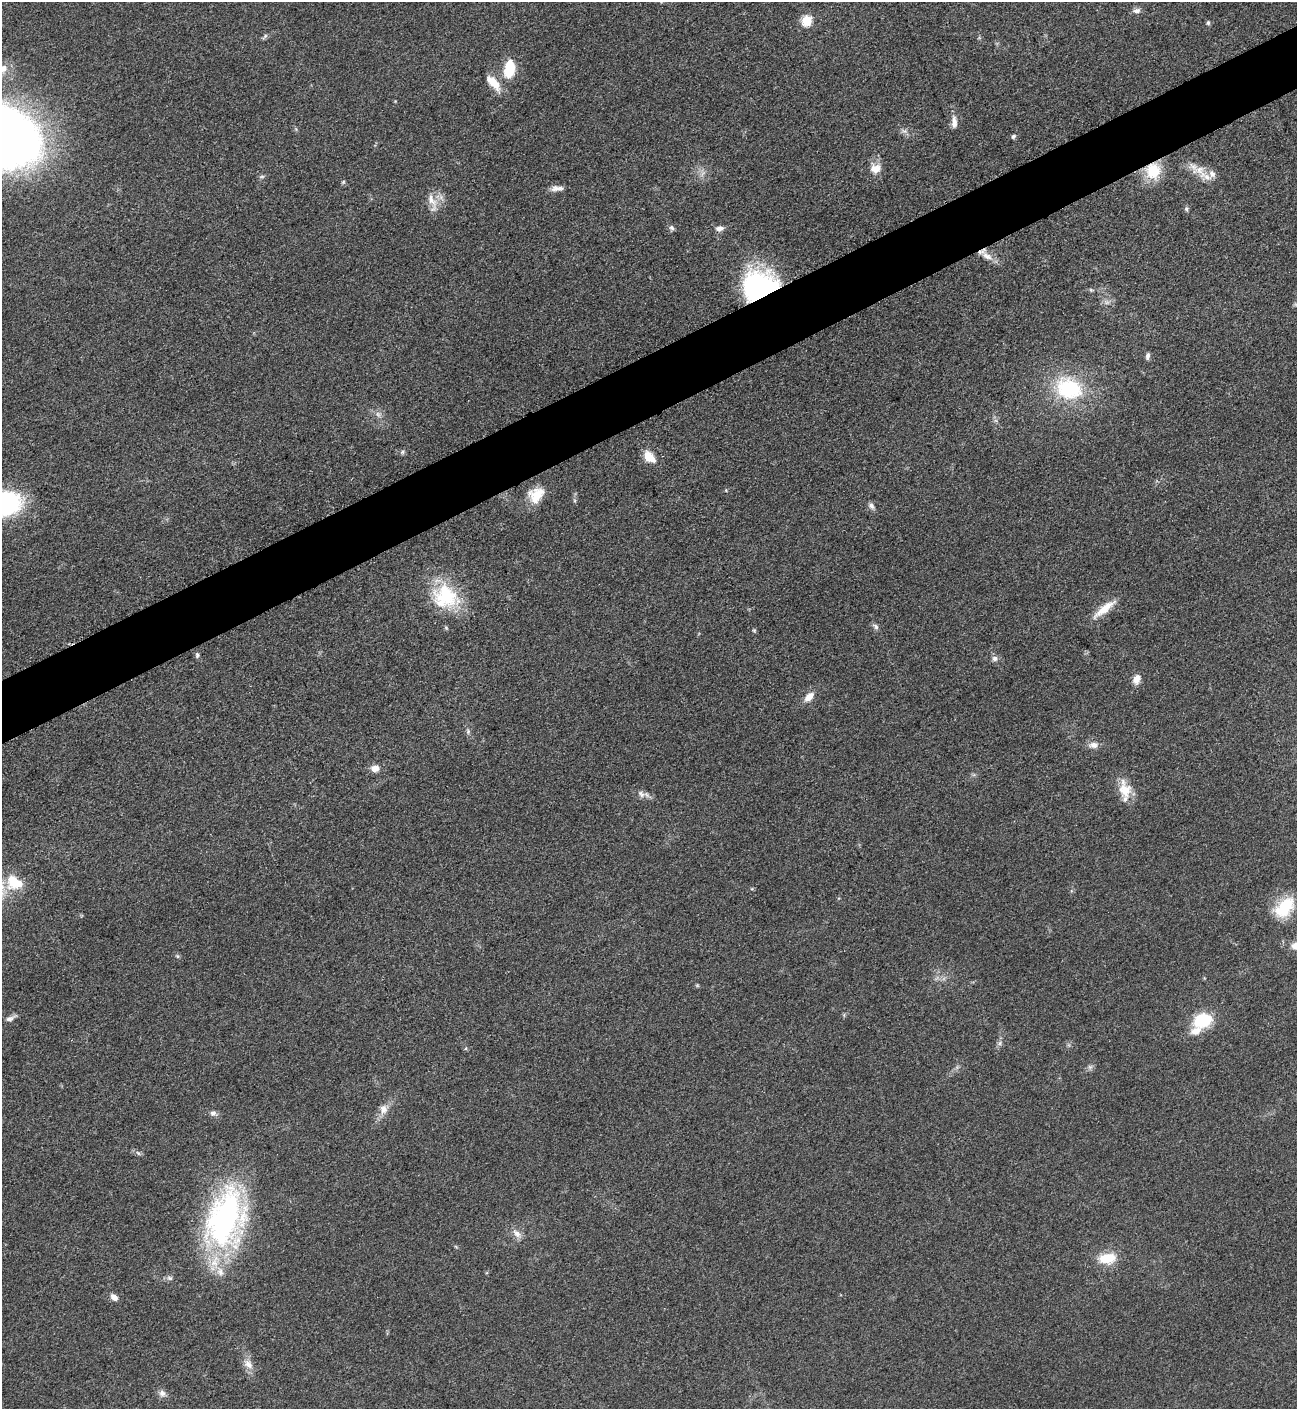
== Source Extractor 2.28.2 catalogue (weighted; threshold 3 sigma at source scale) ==
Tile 10 of 4 x 4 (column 2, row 3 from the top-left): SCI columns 1456-2750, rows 1415-2821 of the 5636 x 5647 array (HDU 1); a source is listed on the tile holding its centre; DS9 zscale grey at full resolution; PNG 1299 x 1411 px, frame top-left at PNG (2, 2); no overlay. Shown black and unused: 4% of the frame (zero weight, under 3 of 5 exposures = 1% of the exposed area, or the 3 px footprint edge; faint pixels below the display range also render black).
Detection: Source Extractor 2.28.2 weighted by HDU 2 'WHT'; one run over the whole footprint, this tile lists its part. Background 0.0927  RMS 0.0067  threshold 0.0302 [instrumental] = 3 sigma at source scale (4.5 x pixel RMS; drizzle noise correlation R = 1.50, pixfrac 1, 0.05/0.05 arcsec/px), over >= 5 px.
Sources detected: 64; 3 inside a brighter listed object's ellipse — not listed separately; the other 61 listed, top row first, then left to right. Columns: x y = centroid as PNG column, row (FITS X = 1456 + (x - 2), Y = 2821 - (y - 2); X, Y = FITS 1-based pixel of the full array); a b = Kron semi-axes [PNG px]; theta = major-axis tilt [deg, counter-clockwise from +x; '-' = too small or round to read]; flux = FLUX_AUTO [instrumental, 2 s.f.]
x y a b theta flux
1137 11 10 7 11 2.7
807 20 6 5 - 42
1208 23 6 5 - 1.1
265 36 10 4 45 1.3
2 69 17 10 52 8.4
509 69 18 10 82 23
493 83 22 9 -49 11
954 122 16 7 90 4.5
2 135 81 56 -29 530
1013 136 5 5 - 1.6
875 168 15 13 -7 7.6
1153 171 17 16 - 22
1200 171 23 14 -48 12
262 176 6 4 1 1.1
343 182 5 4 - 0.83
557 188 17 6 6 3.9
431 200 20 10 -59 7.8
1186 209 7 5 -70 1.3
672 228 7 6 - 1.7
719 228 10 7 7 3.1
987 256 18 8 -30 6.9
760 287 26 23 4 150
1091 290 6 4 -43 0.9
1107 302 7 4 18 1.7
1148 356 9 5 82 1.9
1069 389 27 21 -20 53
378 414 8 6 -46 2.2
402 452 6 5 - 1.2
649 457 15 10 -43 10
536 495 21 17 40 15
5 503 25 19 13 110
871 506 9 7 -49 2.4
445 596 35 31 -20 43
1104 609 34 8 39 12
876 627 9 6 -51 2
754 630 5 5 - 0.87
197 655 7 5 -90 1.4
995 659 7 7 - 2.5
1136 679 13 9 69 4.7
809 697 13 8 47 6.2
468 731 7 6 - 1.4
1093 745 14 9 2 4.3
375 768 10 8 -2 5.1
1125 790 25 15 -78 13
641 794 12 8 -41 3.4
14 882 24 17 -28 19
1284 907 27 16 46 27
177 956 6 4 -71 0.93
10 1019 11 7 20 2.9
1203 1020 17 12 22 33
1000 1043 7 4 71 1.6
1090 1067 7 5 -44 1.5
384 1109 13 10 87 5.7
213 1113 8 7 - 2.4
225 1219 60 36 75 190
517 1233 13 8 -50 4.6
1107 1258 23 13 7 16
170 1278 9 6 -15 1.9
114 1297 10 7 -40 3.5
249 1364 14 9 -42 5.4
162 1393 10 8 -39 3.1
Overlapping masked pixels (flux is a lower limit): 3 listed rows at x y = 1153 171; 987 256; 760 287
Isophote crosses this tile's border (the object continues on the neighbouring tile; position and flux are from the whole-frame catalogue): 3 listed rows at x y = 2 69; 2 135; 5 503